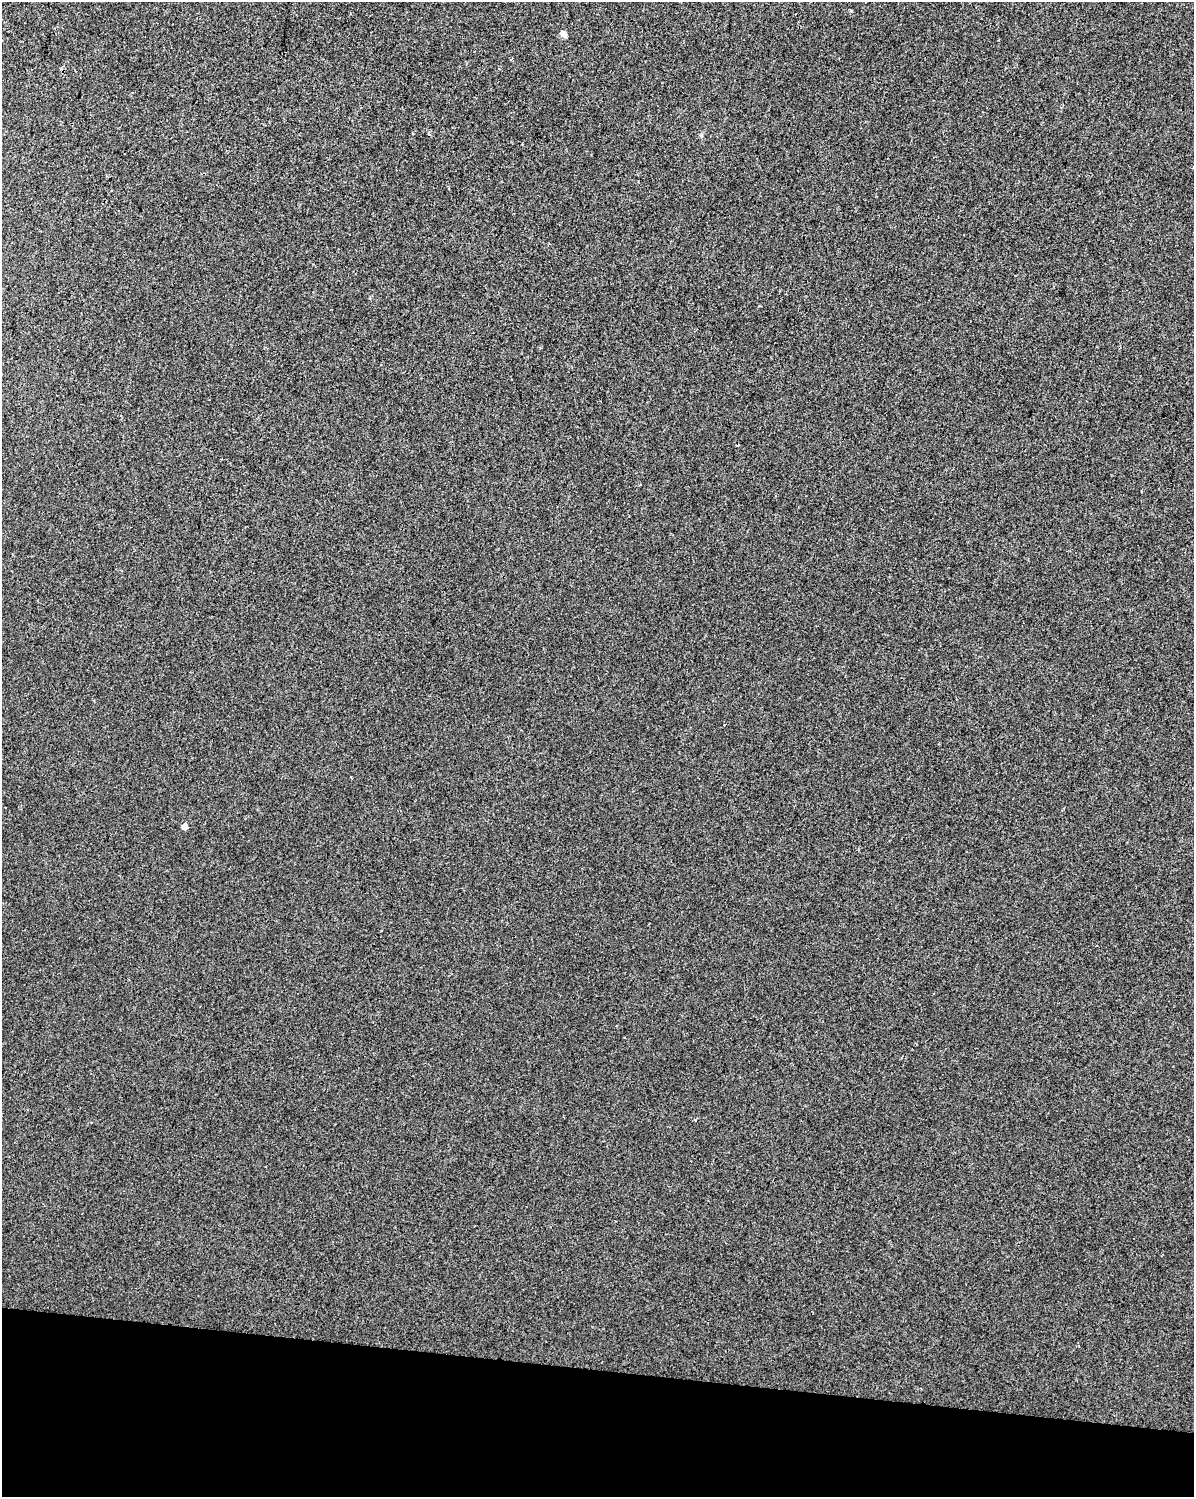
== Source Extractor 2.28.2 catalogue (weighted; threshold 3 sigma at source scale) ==
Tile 11 of 4 x 3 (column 3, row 3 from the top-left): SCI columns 2387-3578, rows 226-1720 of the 4778 x 4994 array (HDU 1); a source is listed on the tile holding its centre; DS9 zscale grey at full resolution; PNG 1196 x 1499 px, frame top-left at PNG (2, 2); no overlay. Shown black and unused: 8% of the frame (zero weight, under 2 of 3 exposures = <1% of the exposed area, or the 3 px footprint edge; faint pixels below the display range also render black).
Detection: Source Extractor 2.28.2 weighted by HDU 2 'WHT'; one run over the whole footprint, this tile lists its part. Background -1.15e-04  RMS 0.0042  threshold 0.0191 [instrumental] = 3 sigma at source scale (4.5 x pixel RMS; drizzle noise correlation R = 1.50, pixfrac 1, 0.0396/0.0396 arcsec/px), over >= 5 px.
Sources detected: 8; all 8 listed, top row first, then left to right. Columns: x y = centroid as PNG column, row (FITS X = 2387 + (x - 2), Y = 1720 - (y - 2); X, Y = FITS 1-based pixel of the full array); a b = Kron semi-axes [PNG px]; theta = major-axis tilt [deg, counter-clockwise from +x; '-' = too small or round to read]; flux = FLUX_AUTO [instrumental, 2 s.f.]
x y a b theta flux
851 11 4 3 - 0.77
564 34 9 6 -62 1.4
511 59 3 3 - 0.78
701 135 6 5 - 0.78
112 191 3 2 - 0.63
185 826 4 4 - 3.8
381 931 2 2 - 0.43
695 1120 3 3 - 0.8